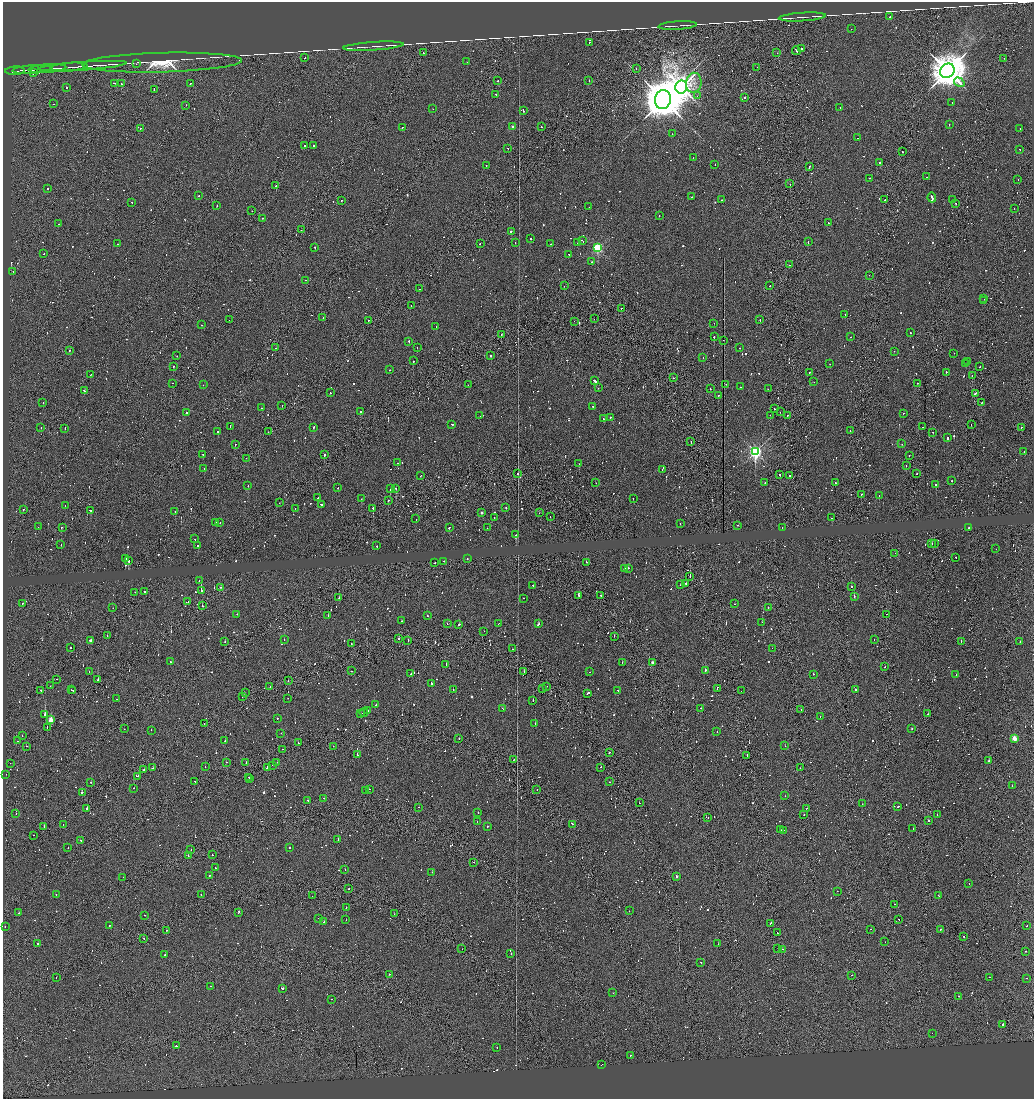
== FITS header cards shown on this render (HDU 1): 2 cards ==
NAXIS1  =                 2063
NAXIS2  =                 2193

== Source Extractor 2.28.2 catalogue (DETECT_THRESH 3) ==
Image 2063 x 2193 px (HDU 1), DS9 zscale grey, zoomed out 1/2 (1 PNG px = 2 x 2 image px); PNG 1036 x 1101 px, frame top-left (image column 2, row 2193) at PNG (3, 2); each listed source drawn as its Kron ellipse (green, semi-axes under 4 px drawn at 4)
Background 0.0422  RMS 0.99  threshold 2.97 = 3 sigma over >= 5 px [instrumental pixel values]
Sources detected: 1738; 364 cannot appear on this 1/2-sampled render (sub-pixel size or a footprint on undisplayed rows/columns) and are neither listed nor drawn; of the other 1374, the 500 brightest by FLUX_AUTO listed and drawn (874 fainter detections omitted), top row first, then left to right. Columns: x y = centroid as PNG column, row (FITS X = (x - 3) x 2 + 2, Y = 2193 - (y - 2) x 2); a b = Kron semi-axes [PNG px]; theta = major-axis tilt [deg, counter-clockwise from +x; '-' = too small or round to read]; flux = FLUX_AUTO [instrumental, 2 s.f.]
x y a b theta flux
890 16 2 2 - 1300
802 17 24 1 4 660
677 26 19 1 3 620
851 29 2 2 - 620
589 42 2 1 - 1900
373 46 30 1 4 870
801 49 2 1 - 1600
796 51 4 2 - 4700
423 53 2 1 - 720
777 53 2 1 - 650
305 58 2 1 - 1300
1004 58 2 1 - 980
467 62 2 2 - 1500
162 63 80 9 2 8500
136 64 2 1 - 3500
83 66 44 1 4 5300
69 67 19 2 4 3100
757 67 2 1 - 780
47 68 19 1 4 3700
32 69 20 2 4 4800
636 69 2 1 - 1100
15 71 10 1 2 2100
947 71 8 6 43 560000
34 72 3 2 - 3600
589 80 2 1 - 870
498 81 2 1 - 980
959 82 6 3 -32 4500
114 83 3 2 - 2200
191 83 2 1 - 3600
694 83 10 7 82 1400
122 84 2 2 - 1200
67 87 2 1 - 8100
681 87 6 5 - 220000
154 90 4 1 - 3300
496 94 2 1 - 600
697 96 2 2 - 630
744 97 2 2 - 1200
663 99 9 8 - 980000
952 102 2 1 - 720
54 104 2 1 - 2400
185 105 3 1 - 730
840 107 2 1 - 690
433 109 2 1 - 730
523 110 3 2 - 3200
949 124 2 1 - 1400
402 127 2 2 - 2400
513 127 2 2 - 1700
541 127 2 1 - 610
140 128 2 2 - 2900
1020 128 2 2 - 3500
672 134 2 1 - 1100
858 138 2 1 - 650
304 145 2 1 - 12000
314 145 2 2 - 1400
508 148 2 2 - 770
1020 149 2 2 - 1300
902 152 2 1 - 4500
693 158 2 1 - 870
880 162 2 2 - 3400
715 165 2 1 - 960
486 166 2 2 - 1300
809 167 3 2 - 4900
927 177 2 2 - 810
869 178 2 1 - 910
1018 179 2 1 - 860
790 184 2 1 - 1900
276 186 2 1 - 13000
48 188 2 1 - 4600
199 196 2 1 - 1000
692 197 2 2 - 780
932 198 5 2 - 7200
952 199 2 1 - 1600
342 200 2 2 - 730
721 200 2 2 - 650
885 200 2 1 - 2600
132 202 2 1 - 1200
956 203 2 1 - 860
217 205 2 1 - 650
589 207 2 1 - 1600
1014 208 2 2 - 2000
252 211 2 1 - 640
659 215 2 2 - 1000
262 218 2 2 - 1400
828 223 2 2 - 1000
58 224 2 2 - 970
301 230 2 1 - 2700
511 231 2 2 - 3200
530 239 2 2 - 2100
583 241 3 2 - 710
808 242 2 1 - 1500
480 243 2 1 - 1200
515 243 2 2 - 880
578 243 2 1 - 1100
117 244 2 2 - 960
551 244 2 2 - 1200
315 247 2 2 - 3100
598 248 3 3 - 30000
43 254 2 1 - 670
569 254 2 2 - 720
592 262 2 2 - 630
789 265 2 1 - 720
13 271 2 1 - 820
869 275 2 1 - 910
305 280 2 2 - 820
564 286 2 1 - 600
770 286 2 2 - 970
420 289 2 1 - 680
984 299 2 2 - 620
984 301 2 1 - 580
411 306 2 1 - 1000
621 308 2 1 - 1200
845 315 2 2 - 820
323 318 2 2 - 1400
594 319 2 1 - 610
229 320 2 1 - 1000
368 320 2 2 - 820
760 320 2 2 - 1300
574 321 2 1 - 620
714 323 2 2 - 710
201 325 2 2 - 930
436 326 2 2 - 1000
910 333 2 1 - 3100
501 334 2 1 - 1200
714 337 2 2 - 3400
851 337 2 1 - 700
723 340 2 1 - 700
409 341 2 2 - 3400
417 347 2 1 - 1200
275 348 2 1 - 5700
740 348 2 1 - 2000
70 350 2 1 - 1100
894 351 2 2 - 860
954 353 2 1 - 750
491 355 2 1 - 3000
177 356 2 1 - 830
703 357 2 1 - 750
413 361 2 2 - 4400
967 361 2 2 - 780
965 363 2 1 - 1100
830 364 2 2 - 670
173 366 2 2 - 2200
980 367 2 1 - 1200
390 370 2 1 - 890
946 372 2 2 - 11000
809 373 2 1 - 3800
91 375 3 1 - 2500
972 375 2 1 - 3300
673 378 2 1 - 710
595 381 4 2 - 7200
814 382 2 1 - 700
173 383 2 1 - 590
918 383 2 1 - 1200
726 384 2 2 - 890
203 385 2 2 - 840
468 385 2 2 - 640
740 387 2 2 - 640
598 388 2 1 - 860
710 389 2 1 - 640
768 389 2 2 - 840
84 390 2 2 - 5300
330 393 2 2 - 870
975 393 3 2 - 2600
718 395 2 2 - 2700
43 402 2 2 - 1400
981 402 2 1 - 2500
282 405 2 2 - 1000
592 406 2 2 - 950
261 408 2 1 - 650
774 409 2 2 - 970
187 412 2 1 - 1500
361 412 2 2 - 4300
780 412 2 2 - 840
903 413 2 1 - 4100
770 415 2 1 - 870
787 415 2 1 - 1500
480 416 2 1 - 780
610 417 2 2 - 950
603 419 2 2 - 800
452 424 2 2 - 1200
971 424 2 1 - 710
230 426 2 2 - 1300
41 427 2 2 - 660
314 427 3 2 - 2300
922 427 2 2 - 1700
1021 427 2 1 - 1200
65 428 2 2 - 2300
850 431 2 2 - 1200
218 432 2 2 - 2800
268 432 2 1 - 1100
933 432 2 2 - 920
947 438 2 2 - 2900
691 442 2 1 - 3200
902 444 2 2 - 1800
235 445 2 1 - 5300
755 451 4 3 - 61000
1024 452 2 2 - 1100
203 454 2 2 - 760
324 454 2 2 - 1800
909 456 2 1 - 1500
246 458 2 1 - 600
397 463 2 2 - 770
579 464 2 1 - 610
906 465 2 2 - 920
204 469 2 2 - 780
662 469 2 1 - 610
517 474 2 2 - 650
780 474 2 2 - 3100
917 474 2 1 - 1200
420 475 2 1 - 640
789 475 2 2 - 1100
951 481 2 1 - 1000
596 483 2 1 - 1500
765 483 2 2 - 640
835 483 2 2 - 750
936 484 2 2 - 11000
248 485 2 1 - 2800
338 488 2 2 - 1700
390 488 2 1 - 2100
396 488 2 2 - 2200
861 494 2 2 - 2500
879 496 2 2 - 1500
318 498 3 2 - 1300
361 499 2 1 - 1500
633 499 2 2 - 1500
388 500 2 1 - 2000
279 503 2 1 - 1400
321 505 3 2 - 2600
65 506 2 1 - 750
506 507 2 2 - 1000
295 508 2 1 - 670
373 508 2 1 - 15000
23 509 2 2 - 910
91 510 3 2 - 1900
175 511 2 1 - 660
482 512 2 2 - 720
539 513 2 1 - 620
550 516 2 2 - 1100
494 518 2 1 - 4500
832 518 2 2 - 1000
416 519 2 1 - 580
216 523 2 2 - 1700
220 523 2 1 - 1000
680 524 2 2 - 590
738 525 2 1 - 1400
38 527 2 1 - 830
62 527 2 1 - 1900
449 527 2 2 - 2500
487 528 2 1 - 1200
782 528 2 2 - 1100
969 528 3 2 - 4400
516 535 2 2 - 3100
195 539 2 2 - 3300
934 543 2 2 - 1200
932 544 2 2 - 1200
61 545 2 1 - 1100
198 546 2 2 - 3300
377 546 2 2 - 3300
996 549 2 1 - 790
895 553 2 1 - 2400
956 557 2 1 - 1400
125 559 2 2 - 920
467 559 2 2 - 2100
128 560 2 2 - 2900
444 561 2 2 - 780
586 562 2 2 - 800
435 563 2 1 - 2100
628 568 2 2 - 730
624 569 2 2 - 5300
690 576 2 1 - 3000
199 580 2 1 - 590
686 583 2 1 - 1000
533 585 2 2 - 750
680 585 2 1 - 770
221 587 2 1 - 880
851 587 2 1 - 1600
144 591 2 1 - 1000
201 591 2 1 - 11000
135 592 2 2 - 870
579 596 4 2 - 2900
600 596 2 1 - 700
854 596 2 2 - 1200
339 598 2 1 - 1000
523 598 2 1 - 1300
188 602 2 2 - 740
23 603 2 2 - 3400
735 604 2 1 - 1000
202 606 2 2 - 1000
768 607 2 1 - 990
113 608 2 1 - 790
237 614 2 1 - 750
887 614 2 1 - 670
328 615 2 1 - 1300
427 616 2 2 - 950
401 621 2 1 - 690
762 622 2 1 - 4100
447 623 2 2 - 670
499 623 2 1 - 780
538 624 3 2 - 2200
459 625 2 2 - 3700
484 631 2 2 - 1100
107 635 2 1 - 590
614 636 2 1 - 710
399 638 2 2 - 1100
284 639 2 2 - 1100
408 640 2 1 - 940
874 640 2 2 - 710
90 641 3 2 - 1700
225 642 2 2 - 800
961 642 4 2 - 5200
1020 642 2 2 - 740
351 643 2 1 - 870
71 647 2 2 - 1700
772 648 2 1 - 600
512 649 2 2 - 1400
170 662 2 2 - 680
622 662 2 2 - 930
652 663 2 2 - 1400
446 665 2 1 - 940
885 667 2 1 - 660
89 671 2 2 - 600
351 671 2 1 - 750
524 671 2 1 - 1500
705 671 2 2 - 4300
590 672 2 2 - 2100
410 674 2 1 - 690
813 674 2 2 - 2200
956 675 2 1 - 700
57 679 2 2 - 890
98 680 2 2 - 4600
288 680 2 1 - 760
431 684 4 2 - 4900
50 686 2 1 - 660
270 686 2 1 - 860
547 686 2 1 - 650
542 688 2 1 - 1100
717 688 3 2 - 2700
40 690 2 2 - 1000
71 690 2 2 - 1400
453 690 2 2 - 1300
856 690 2 2 - 700
73 691 2 2 - 1400
618 691 2 2 - 980
741 691 2 1 - 600
245 693 2 1 - 940
588 693 4 2 - 4300
242 696 2 1 - 910
288 698 2 1 - 650
117 699 2 2 - 870
533 700 2 1 - 2400
376 704 4 2 - 3000
701 708 2 2 - 600
503 709 3 2 - 1200
801 709 2 2 - 3300
367 711 4 1 - 3200
364 712 4 2 - 3600
360 713 2 1 - 1600
45 714 2 2 - 6900
928 714 2 2 - 730
820 716 2 2 - 590
277 718 2 1 - 810
51 720 2 2 - 6000
204 723 2 1 - 720
535 723 2 2 - 2500
47 728 2 1 - 1000
124 729 2 1 - 640
912 729 2 2 - 640
151 730 2 2 - 620
717 731 2 2 - 760
281 733 2 1 - 1000
22 735 2 1 - 620
1014 738 2 2 - 6800
459 739 2 1 - 9800
18 741 2 1 - 820
225 741 2 1 - 1800
298 743 2 1 - 880
26 746 2 1 - 1300
333 746 2 1 - 710
785 746 2 1 - 1600
283 749 2 1 - 2800
609 753 2 2 - 1500
357 754 4 2 - 2400
747 755 3 1 - 1200
514 760 2 1 - 1600
989 760 2 2 - 20000
227 762 2 1 - 2000
10 763 2 1 - 710
246 763 2 1 - 660
277 763 2 1 - 670
272 765 2 1 - 2000
205 767 2 1 - 1500
600 767 2 2 - 2100
153 768 2 1 - 850
267 768 2 2 - 2100
800 768 2 1 - 970
144 770 2 2 - 710
6 774 2 1 - 790
138 776 2 2 - 730
249 777 2 2 - 2100
249 779 2 1 - 1900
91 782 2 2 - 890
195 782 2 1 - 2100
610 782 2 1 - 720
1012 786 2 1 - 3200
134 788 2 2 - 600
369 789 2 1 - 610
365 790 2 1 - 1100
537 790 2 1 - 2800
82 792 3 2 - 2300
785 796 2 2 - 870
324 798 2 1 - 1700
308 800 2 2 - 1200
639 803 2 2 - 1100
862 804 2 1 - 620
898 806 3 1 - 690
419 807 2 1 - 1100
87 808 2 1 - 3200
807 808 2 1 - 1000
478 812 2 2 - 2000
16 814 2 1 - 1200
804 814 2 1 - 1100
937 815 2 1 - 630
708 817 2 1 - 4200
928 821 2 2 - 3600
477 822 2 1 - 600
63 824 2 1 - 820
573 824 4 2 - 3100
487 826 2 2 - 650
44 827 2 1 - 870
913 828 2 2 - 1700
780 830 3 2 - 2800
784 830 3 2 - 2200
34 835 2 1 - 660
80 840 2 2 - 880
338 840 2 1 - 4600
290 847 2 2 - 2200
68 848 2 2 - 710
191 849 2 1 - 670
188 855 2 1 - 1400
212 855 2 1 - 730
474 862 2 1 - 710
215 868 2 2 - 630
345 870 2 2 - 830
432 872 2 2 - 2400
209 876 2 2 - 1200
676 876 2 2 - 1000
123 877 2 1 - 630
969 884 2 1 - 630
349 889 2 1 - 1300
837 891 2 1 - 660
56 894 2 2 - 820
201 895 2 2 - 2200
312 896 2 1 - 760
939 896 2 1 - 3100
894 904 2 1 - 1200
346 908 2 2 - 1100
629 911 2 1 - 620
239 912 3 2 - 930
19 913 2 2 - 1100
394 914 2 2 - 690
144 915 2 2 - 800
319 918 2 1 - 730
899 919 2 1 - 1200
346 920 2 2 - 670
324 922 2 2 - 2600
771 923 2 2 - 3100
109 925 2 2 - 1200
1027 925 2 1 - 960
5 926 2 2 - 1800
871 929 2 2 - 940
940 929 2 2 - 1100
166 930 2 1 - 1300
777 932 2 1 - 600
964 937 2 1 - 990
144 938 2 1 - 810
885 942 2 1 - 680
38 944 2 2 - 740
718 944 2 1 - 1200
778 948 2 1 - 1500
462 949 2 1 - 1400
783 949 2 1 - 870
1026 951 2 1 - 1000
511 953 2 2 - 1300
165 954 2 1 - 730
701 962 2 2 - 1300
389 974 2 1 - 3900
852 975 2 2 - 780
56 977 2 1 - 1100
989 977 2 2 - 1100
1026 978 2 2 - 3900
210 986 2 1 - 1200
283 988 3 2 - 2900
613 993 2 1 - 660
959 996 2 1 - 860
331 999 2 1 - 620
1003 1024 2 1 - 4100
932 1033 2 2 - 610
176 1046 3 2 - 1100
497 1048 2 1 - 600
630 1055 2 2 - 750
602 1065 2 1 - 1200
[874 fainter detections neither listed nor drawn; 364 sub-pixel or undisplayed-footprint detections neither listed nor drawn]